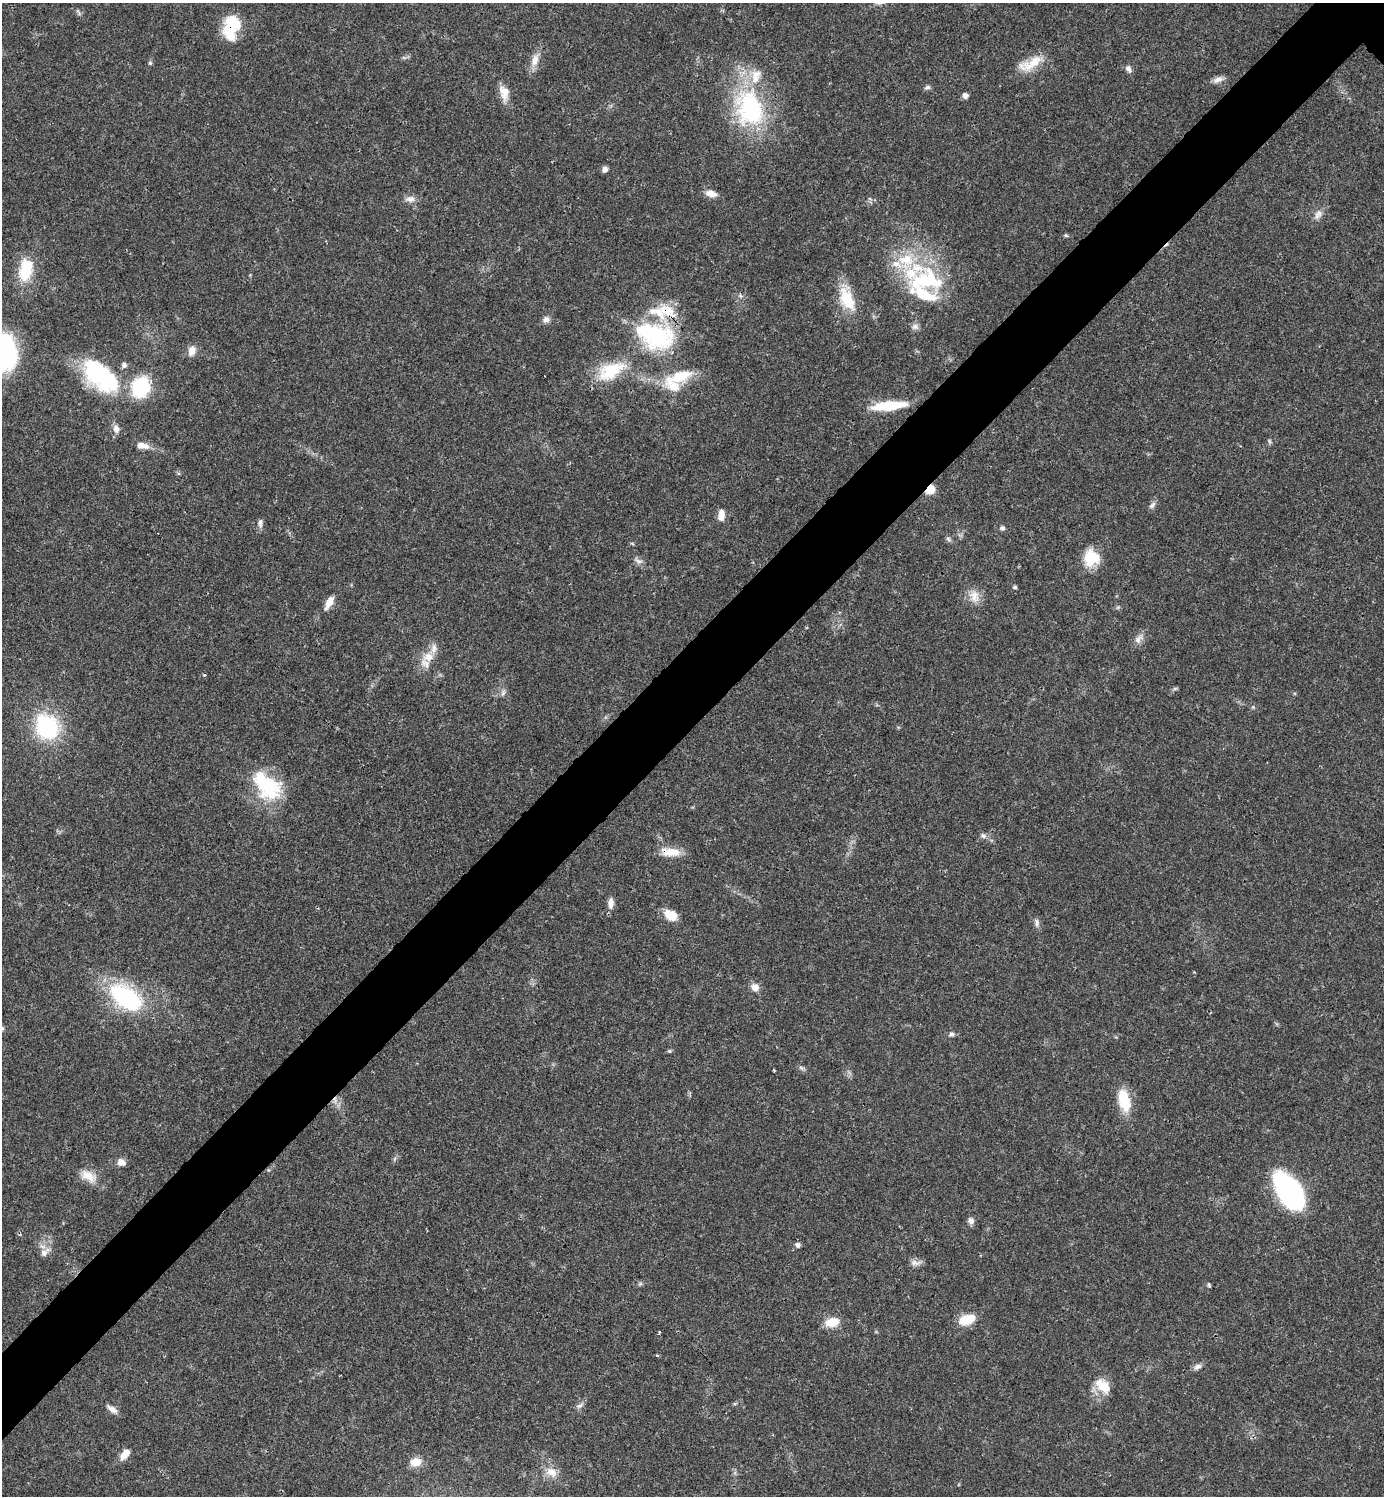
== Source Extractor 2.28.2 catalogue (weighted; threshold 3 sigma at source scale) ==
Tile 7 of 4 x 4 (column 3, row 2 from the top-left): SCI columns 3061-4442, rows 2989-4482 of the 5980 x 5981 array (HDU 1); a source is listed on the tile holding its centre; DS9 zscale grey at full resolution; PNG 1386 x 1498 px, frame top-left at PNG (2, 3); no overlay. Shown black and unused: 6% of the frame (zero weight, under 3 of 4 exposures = <1% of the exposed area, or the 3 px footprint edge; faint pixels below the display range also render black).
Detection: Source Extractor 2.28.2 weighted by HDU 2 'WHT'; one run over the whole footprint, this tile lists its part. Background 0.0194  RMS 0.0023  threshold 0.0102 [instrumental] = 3 sigma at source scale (4.5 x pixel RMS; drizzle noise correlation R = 1.50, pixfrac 1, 0.05/0.05 arcsec/px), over >= 5 px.
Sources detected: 90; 1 inside a brighter object's white glare — not listed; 10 inside a brighter listed object's ellipse — not listed separately; the other 79 listed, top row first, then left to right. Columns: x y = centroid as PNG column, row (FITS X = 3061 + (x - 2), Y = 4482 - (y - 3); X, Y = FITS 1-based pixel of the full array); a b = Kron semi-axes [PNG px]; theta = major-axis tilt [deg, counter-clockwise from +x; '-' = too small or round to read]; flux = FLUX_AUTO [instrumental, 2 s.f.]
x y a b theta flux
231 27 28 17 77 9.1
535 60 17 9 77 2.3
150 63 6 5 - 0.35
1030 64 36 13 26 4.8
1129 69 10 7 -58 0.91
1218 80 15 7 14 1.3
927 87 8 5 16 0.54
504 93 19 11 -81 2.8
965 95 6 6 - 0.91
749 108 55 39 -75 28
605 169 7 6 - 0.83
711 194 14 7 -11 1.8
410 199 15 8 3 1.4
1318 214 15 8 62 1.4
1066 235 5 5 - 0.31
26 270 31 17 76 8
926 280 53 36 -3 23
847 298 34 16 -69 7.5
546 319 9 7 2 1
915 327 9 8 - 0.89
656 336 51 32 -19 25
192 350 13 9 70 1.8
2 353 36 28 -84 42
611 370 35 17 27 10
100 376 49 25 -41 22
681 376 30 14 20 7.5
141 387 19 15 67 16
889 406 38 9 6 8.5
116 429 11 8 -70 1.3
1269 441 6 4 -71 0.34
142 446 17 8 -11 2
930 489 10 8 48 2.8
1152 505 11 6 48 0.79
721 515 13 8 87 1.8
260 523 10 6 90 0.9
1002 528 7 6 - 0.51
948 539 7 5 -47 0.49
1092 558 17 17 - 6.9
638 561 13 5 -24 0.86
1015 587 5 4 - 0.34
974 596 17 13 -76 2.7
329 603 19 7 61 2.1
1138 640 11 8 78 1.3
428 657 16 12 8 3.2
503 693 10 5 63 0.61
47 727 23 19 -62 23
269 787 34 29 -55 14
983 836 9 7 -11 0.74
670 852 27 11 -7 3.7
611 903 14 7 88 1.6
671 915 14 9 -30 4
1037 923 12 6 -81 0.82
755 987 11 10 - 1.5
126 997 39 21 -35 25
2 1028 7 5 58 0.45
951 1034 7 6 - 0.59
669 1051 6 4 41 0.3
801 1068 8 4 -37 0.48
774 1070 4 3 - 0.23
1124 1100 24 11 -74 8.1
121 1162 10 8 -19 1.4
88 1176 22 13 -31 3.4
1289 1192 36 18 -57 50
971 1221 8 7 - 0.99
798 1245 6 5 - 0.78
44 1253 10 9 - 1.3
915 1263 14 7 -9 1.2
640 1284 7 4 18 0.38
1209 1285 7 3 -61 0.31
967 1319 19 11 17 4.5
832 1322 17 10 13 3.5
659 1332 4 3 - 0.18
1197 1367 10 7 32 0.96
1103 1386 23 14 -43 4.2
580 1406 10 5 37 0.73
112 1409 15 6 -34 1.2
125 1454 14 7 51 2.3
416 1462 12 10 15 2.8
551 1472 17 12 -26 2.8
Overlapping masked pixels (flux is a lower limit): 3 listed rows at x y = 231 27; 930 489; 670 852
Isophote crosses this tile's border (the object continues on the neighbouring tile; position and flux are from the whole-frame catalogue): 2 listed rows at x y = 2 353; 2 1028